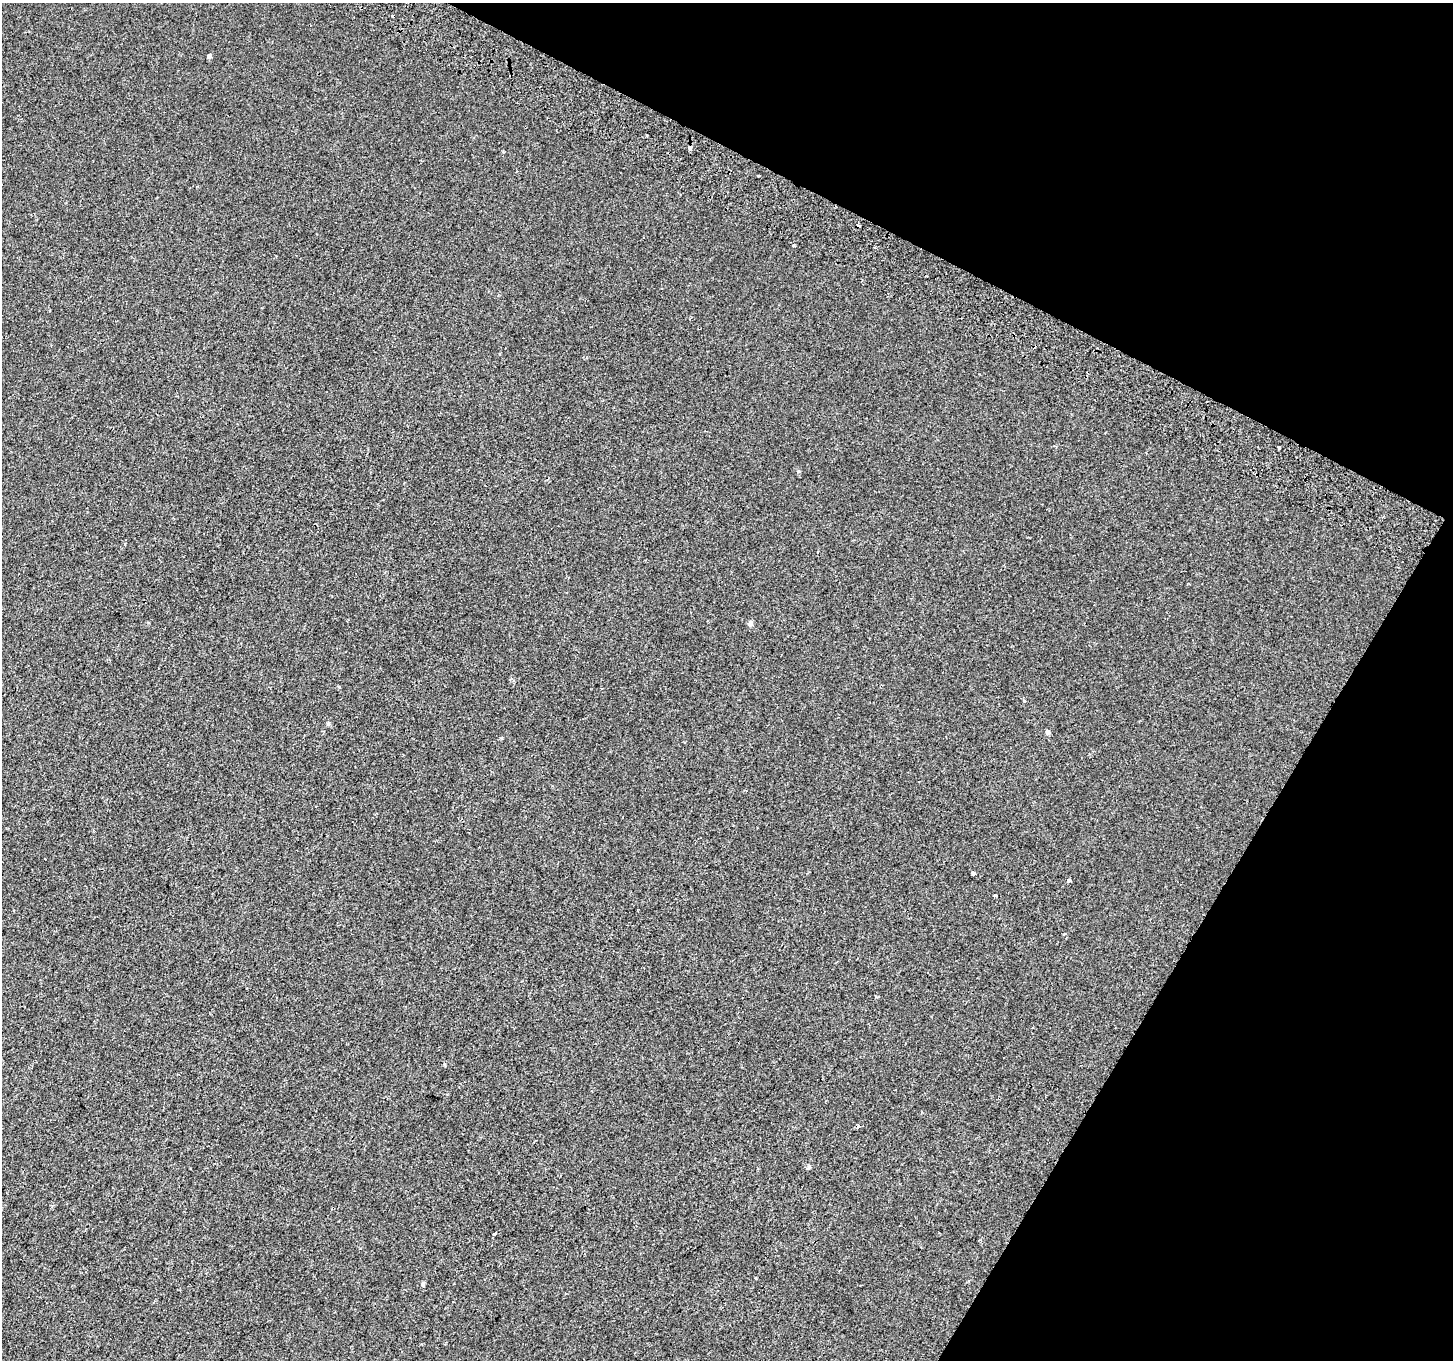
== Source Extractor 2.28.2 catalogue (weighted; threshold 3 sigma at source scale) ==
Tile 8 of 4 x 4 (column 4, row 2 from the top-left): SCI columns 4386-5836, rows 2967-4324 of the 5874 x 5999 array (HDU 1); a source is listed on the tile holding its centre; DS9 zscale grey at full resolution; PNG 1455 x 1362 px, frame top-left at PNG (2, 3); no overlay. Shown black and unused: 24% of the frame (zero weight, under 2 of 3 exposures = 3% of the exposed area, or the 3 px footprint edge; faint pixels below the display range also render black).
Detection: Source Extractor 2.28.2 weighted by HDU 2 'WHT'; one run over the whole footprint, this tile lists its part. Background 7.47e-04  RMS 0.0039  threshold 0.0175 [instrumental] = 3 sigma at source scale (4.5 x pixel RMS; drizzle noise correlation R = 1.50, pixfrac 1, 0.0396/0.0396 arcsec/px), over >= 5 px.
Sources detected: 17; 3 cosmic-ray / hot-pixel residue — not listed; the other 14 listed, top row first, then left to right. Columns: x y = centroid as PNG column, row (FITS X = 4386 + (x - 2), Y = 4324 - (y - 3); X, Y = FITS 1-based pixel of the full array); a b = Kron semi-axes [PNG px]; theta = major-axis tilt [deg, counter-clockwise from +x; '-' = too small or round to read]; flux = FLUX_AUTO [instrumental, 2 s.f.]
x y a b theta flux
209 56 6 4 71 0.75
690 148 4 3 - 3
758 176 3 3 - 0.74
794 245 3 3 - 3
1279 448 3 3 - 3.3
750 624 7 6 - 1
328 724 6 5 - 0.53
1048 732 6 6 - 0.76
973 873 4 3 - 2.2
1068 880 4 3 - 3.7
995 895 3 2 - 0.54
809 1167 6 5 - 0.6
495 1233 4 3 - 1.7
423 1284 6 4 -88 0.55